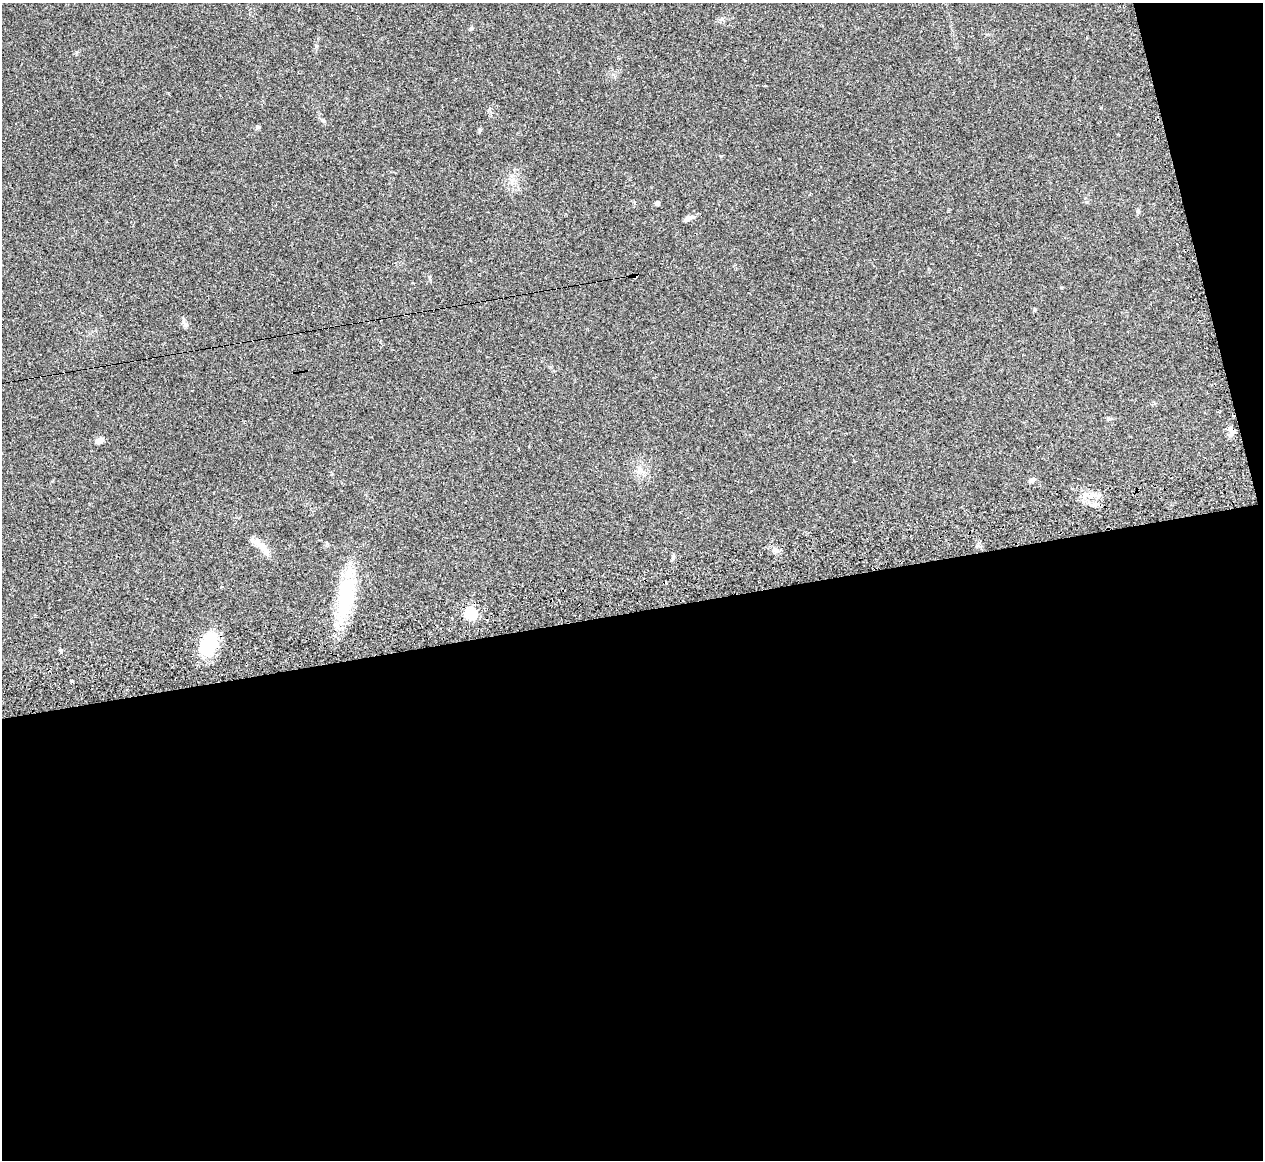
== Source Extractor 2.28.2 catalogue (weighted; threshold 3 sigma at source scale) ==
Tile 16 of 4 x 4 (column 4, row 4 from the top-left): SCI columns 3813-5073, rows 260-1417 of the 5073 x 5080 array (HDU 1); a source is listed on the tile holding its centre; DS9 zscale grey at full resolution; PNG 1265 x 1162 px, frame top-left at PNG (2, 3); no overlay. Shown black and unused: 50% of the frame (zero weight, under 2 of 3 exposures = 2% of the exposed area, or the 3 px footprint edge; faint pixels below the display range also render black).
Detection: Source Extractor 2.28.2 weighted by HDU 2 'WHT'; one run over the whole footprint, this tile lists its part. Background 0.059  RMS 0.0071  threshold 0.0318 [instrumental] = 3 sigma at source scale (4.5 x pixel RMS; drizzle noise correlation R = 1.50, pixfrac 1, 0.05/0.05 arcsec/px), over >= 5 px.
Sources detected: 28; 1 cosmic-ray / hot-pixel residue — not listed; the other 27 listed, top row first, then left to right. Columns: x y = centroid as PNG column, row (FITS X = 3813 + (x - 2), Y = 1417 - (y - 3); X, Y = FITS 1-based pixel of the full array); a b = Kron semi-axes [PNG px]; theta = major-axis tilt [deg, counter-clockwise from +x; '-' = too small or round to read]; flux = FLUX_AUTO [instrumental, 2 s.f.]
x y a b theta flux
471 28 5 4 - 1.2
316 46 5 4 - 0.99
323 120 7 5 -61 1.3
258 127 7 4 20 0.96
480 130 6 4 -90 0.96
512 180 7 5 35 2.1
657 203 4 4 - 3
1138 211 6 4 -90 1.1
689 218 13 6 30 3.4
635 276 4 3 - 4.2
184 323 12 5 -64 2.2
192 390 3 2 - 0.73
1109 419 6 4 -19 1
1231 430 11 7 -48 3.7
99 441 9 6 22 3.9
641 470 15 4 -47 2.8
1031 480 7 5 27 2.3
1091 496 14 7 25 5.7
261 545 27 8 -43 8.3
776 550 10 7 -37 3.1
221 587 4 3 - 1.2
345 597 57 20 80 49
146 599 2 2 - 0.76
470 613 5 5 - 78
208 644 27 17 70 31
60 650 5 4 - 1
72 681 3 3 - 3.1
Overlapping masked pixels (flux is a lower limit): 2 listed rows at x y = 635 276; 1231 430
Unlisted compact peaks at least as high as the median listed source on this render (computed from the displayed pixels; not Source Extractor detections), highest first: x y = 673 556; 429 277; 1087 202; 76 52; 1061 287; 1101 108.